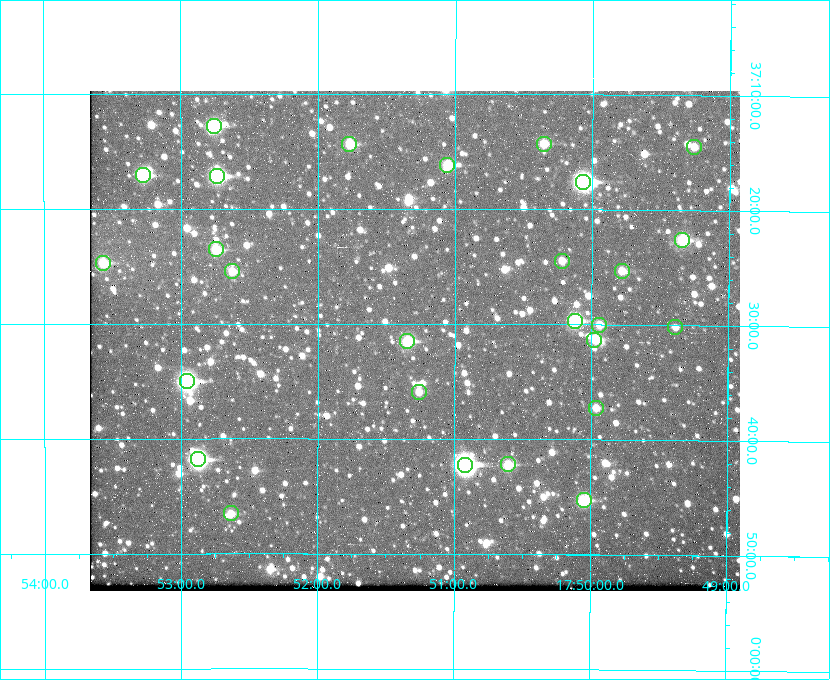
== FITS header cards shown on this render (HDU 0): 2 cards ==
NAXIS1  =                  650 / Width of table row in bytes
NAXIS2  =                  500 / Number of rows in table

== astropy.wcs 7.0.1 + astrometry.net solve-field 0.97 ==
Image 650 x 500 px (HDU 0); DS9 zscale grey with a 90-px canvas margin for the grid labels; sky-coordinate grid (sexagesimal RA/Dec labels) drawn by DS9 from the SOLVED WCS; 27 Tycho-2 reference stars matched to detected sources circled (green)
Header WCS: none
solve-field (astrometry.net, Tycho-2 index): SOLVED blind (the file carries no WCS)
Solved WCS: RA---TAN-SIP/DEC--TAN-SIP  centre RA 17:51:18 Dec +37:31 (267.82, +37.52 deg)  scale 5.22 arcsec/px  FOV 56.5' x 43.5'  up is +180 deg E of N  parity flipped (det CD > 0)
(file carries no celestial WCS; the grid is the blind solution)
Tycho-2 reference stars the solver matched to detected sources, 27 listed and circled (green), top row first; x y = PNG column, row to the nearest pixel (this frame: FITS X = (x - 90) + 1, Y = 500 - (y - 91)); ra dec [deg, ICRS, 3 dp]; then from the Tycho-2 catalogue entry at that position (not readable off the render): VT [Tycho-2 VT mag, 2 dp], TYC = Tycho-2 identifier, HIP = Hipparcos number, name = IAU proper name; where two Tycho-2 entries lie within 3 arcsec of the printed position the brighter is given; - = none
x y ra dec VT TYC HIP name
214 126 268.189 +37.213 9.71 2620-542-1 - -
349 144 267.943 +37.240 10.39 2620-505-1 - -
544 144 267.589 +37.238 11.09 2619-212-1 - -
694 147 267.316 +37.242 12.03 2619-611-1 - -
447 165 267.764 +37.270 10.17 2620-784-1 - -
143 175 268.319 +37.285 9.88 2620-536-1 - -
217 176 268.183 +37.286 8.98 2620-786-1 87506 -
583 182 267.517 +37.293 8.96 2619-379-1 - -
682 240 267.335 +37.377 10.60 2619-634-1 - -
216 249 268.186 +37.393 10.44 2620-175-1 - -
562 261 267.555 +37.408 11.50 2619-358-1 - -
103 263 268.392 +37.412 10.60 2620-800-1 - -
232 271 268.156 +37.424 11.25 2620-712-1 - -
622 271 267.445 +37.422 11.17 2619-451-1 - -
575 321 267.531 +37.495 10.07 2619-274-1 - -
599 325 267.485 +37.500 11.33 2619-40-1 - -
675 327 267.347 +37.503 12.15 3088-638-1 - -
594 340 267.494 +37.522 10.35 3088-270-1 - -
407 341 267.836 +37.525 9.96 3089-889-1 - -
187 381 268.239 +37.584 8.64 3089-755-1 - -
419 392 267.815 +37.598 11.54 3089-1081-1 - -
596 408 267.491 +37.621 11.40 3088-1284-1 - -
198 459 268.219 +37.697 8.93 3089-671-1 - -
508 464 267.652 +37.703 11.04 3089-693-1 - -
465 465 267.730 +37.705 8.13 3089-1203-1 87349 -
584 500 267.512 +37.755 10.10 3089-2332-1 - -
231 513 268.159 +37.775 11.22 3089-2245-1 - -